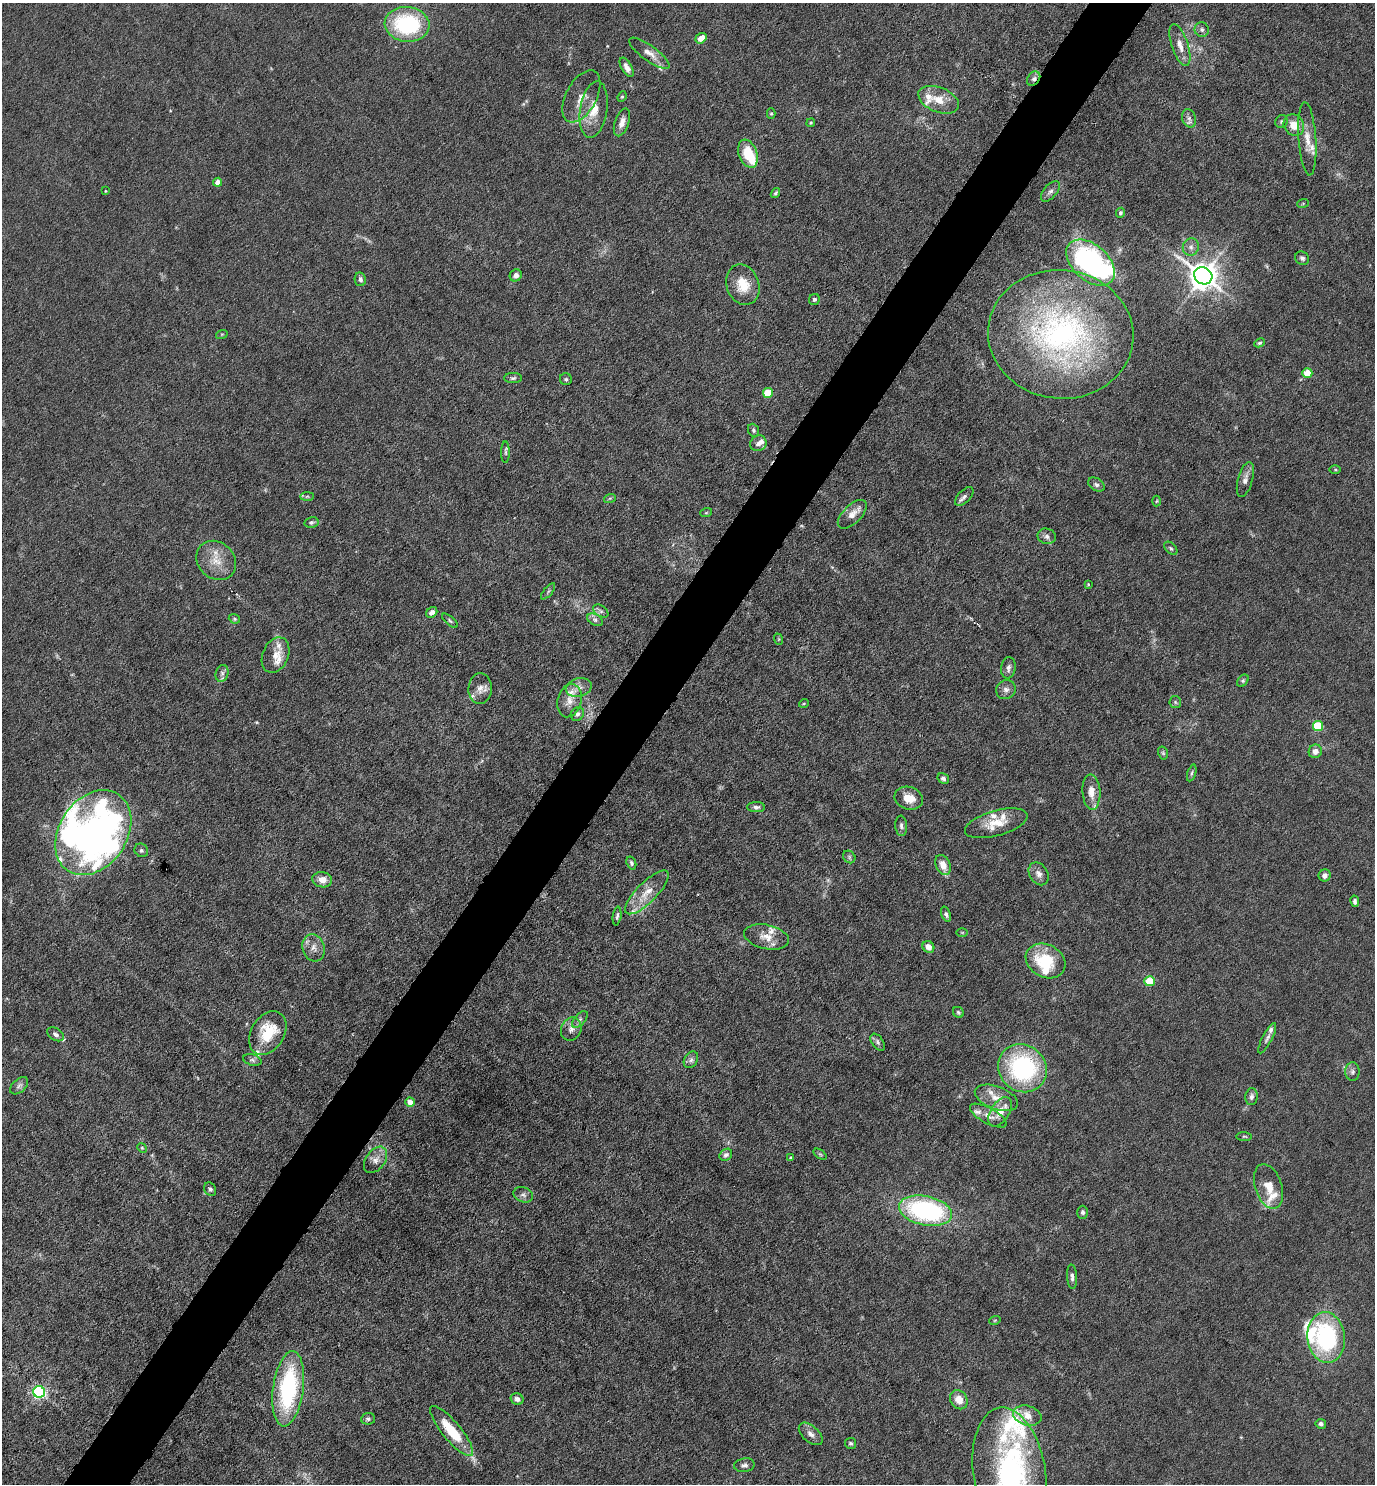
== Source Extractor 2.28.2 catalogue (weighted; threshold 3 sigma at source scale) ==
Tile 7 of 4 x 4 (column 3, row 2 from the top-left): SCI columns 2897-4269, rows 2965-4446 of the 5934 x 5928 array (HDU 1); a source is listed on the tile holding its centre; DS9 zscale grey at full resolution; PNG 1377 x 1486 px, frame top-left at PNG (2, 3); each listed source drawn as its Kron ellipse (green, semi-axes under 4 px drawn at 4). Shown black and unused: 5% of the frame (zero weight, under 4 of 8 exposures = <1% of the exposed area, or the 3 px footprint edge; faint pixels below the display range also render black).
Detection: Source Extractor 2.28.2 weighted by HDU 2 'WHT'; one run over the whole footprint, this tile lists its part. Background 0.0371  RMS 0.0027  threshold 0.011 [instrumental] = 3 sigma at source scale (4.09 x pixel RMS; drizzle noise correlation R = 1.36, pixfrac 0.8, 0.05/0.05 arcsec/px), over >= 5 px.
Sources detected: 175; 5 inside a brighter object's white glare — neither listed nor drawn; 24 inside a brighter listed object's ellipse — not listed separately; the other 146 listed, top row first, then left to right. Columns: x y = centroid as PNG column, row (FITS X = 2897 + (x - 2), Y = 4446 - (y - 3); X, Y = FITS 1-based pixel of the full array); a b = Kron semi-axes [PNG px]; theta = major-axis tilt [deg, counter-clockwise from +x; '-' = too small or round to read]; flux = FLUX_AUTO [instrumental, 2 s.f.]
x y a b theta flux
407 24 22 17 -5 25
1202 30 7 7 - 0.75
701 38 6 5 - 2.4
1180 45 22 8 -71 2.7
649 53 24 7 -36 2.3
627 67 11 5 -60 1.6
1034 79 8 6 53 0.94
581 96 28 15 62 3.8
622 97 5 4 - 0.32
939 100 21 12 -22 4.4
594 110 29 13 81 5.2
771 114 5 4 - 0.37
1189 118 9 6 -73 0.99
622 122 14 7 70 2
1281 122 6 6 - 0.52
811 123 4 3 - 0.26
1294 125 11 9 -55 3.7
1307 139 37 9 -86 3.8
748 154 14 9 -70 8
218 182 4 4 - 2.5
105 191 3 3 - 0.23
1050 191 12 6 49 1
775 193 5 3 - 0.35
1303 203 6 3 20 0.29
1121 213 5 4 - 0.49
1191 247 9 8 - 1.2
1302 258 7 6 - 0.71
1090 263 28 17 -42 53
516 275 6 5 - 1.1
1203 276 9 8 - 360
360 279 7 5 -79 0.8
743 285 21 16 -70 5.9
814 299 6 5 - 0.51
222 334 6 3 18 0.27
1061 334 73 64 -6 78
1259 343 5 4 - 0.4
1307 373 5 5 - 5.9
513 378 9 5 2 0.57
566 379 6 6 - 0.45
768 393 5 5 - 9.1
753 430 7 5 -68 0.49
758 443 8 7 - 1.1
505 452 11 4 90 0.54
1335 470 5 4 - 0.28
1245 479 18 7 75 1.6
1096 485 9 6 -31 0.74
307 496 7 4 1 0.43
964 497 11 6 46 0.88
610 498 6 4 18 0.35
1157 501 5 3 - 0.23
706 513 6 3 19 0.3
852 514 18 9 44 2.4
311 522 7 5 13 0.62
1047 536 9 7 -12 0.98
1171 548 8 5 -45 0.47
216 560 21 18 -44 4.9
1088 584 3 3 - 0.19
548 591 10 3 50 0.43
601 611 8 5 -36 0.7
432 612 6 5 - 1.2
234 619 6 4 -21 0.37
595 620 8 5 -30 0.81
450 621 9 4 -41 0.44
778 639 6 4 -71 0.28
276 655 18 13 67 2.9
1008 668 11 7 82 1.1
222 673 8 6 75 0.82
1243 681 7 5 49 0.44
579 687 13 9 14 1.7
480 689 15 11 86 2.1
1006 690 10 9 - 1.2
569 701 17 12 74 2.9
1175 702 6 5 - 0.43
804 703 5 3 - 0.22
577 714 7 6 - 0.81
1318 726 5 5 - 13
1315 751 7 6 - 1.6
1163 753 6 5 - 0.4
1192 773 9 4 72 0.49
943 778 6 5 - 0.69
1091 792 18 9 -87 2.9
909 798 14 11 -18 3.4
756 807 9 5 -1 0.71
996 823 32 12 16 5.3
901 826 10 6 -84 0.75
93 833 46 34 56 61
141 850 7 6 - 0.55
849 857 7 5 -48 0.49
631 863 7 4 -71 0.5
943 865 10 7 -65 3
1039 874 12 9 -57 1.6
1325 875 6 6 - 0.93
322 880 10 7 -9 2.4
647 892 29 10 45 4.6
1355 901 6 4 -80 0.59
946 914 8 4 -70 0.63
617 916 9 4 82 0.57
962 932 6 4 -1 0.31
766 937 23 12 -12 3.3
928 947 6 5 - 1.8
314 948 14 11 -72 2.1
1046 961 21 16 -29 12
1150 981 5 5 - 8.4
958 1012 6 5 - 0.42
580 1019 10 5 48 0.75
571 1029 12 10 65 1.6
268 1033 23 16 58 9.7
56 1034 9 6 -32 0.83
1267 1038 17 5 63 0.92
878 1042 9 5 -55 0.7
252 1060 9 5 -15 0.62
691 1060 9 6 57 0.87
1023 1068 25 23 -39 35
1352 1072 9 7 89 0.87
19 1086 11 6 44 0.84
1251 1097 8 6 83 0.91
996 1098 22 11 -20 4
410 1102 5 4 - 1.9
1000 1112 16 9 57 3.7
988 1116 20 8 -28 2.2
1244 1136 7 4 -5 0.32
142 1148 5 4 - 0.29
820 1154 7 4 -36 0.37
726 1155 7 5 39 0.75
790 1158 3 3 - 0.22
376 1160 15 9 53 1.9
1269 1186 23 13 -72 4
210 1189 7 5 -61 0.66
523 1195 10 7 -20 0.95
926 1211 27 14 -11 42
1083 1212 6 5 - 0.71
1072 1277 12 5 -86 0.89
995 1320 6 3 19 0.25
1326 1337 25 19 -84 29
288 1389 38 15 82 32
39 1392 6 6 - 49
517 1399 6 5 - 1
959 1400 10 8 -56 3.2
1027 1415 14 9 -15 3.9
368 1419 7 5 8 0.58
1321 1424 5 5 - 0.73
452 1431 31 9 -50 10
811 1434 14 8 -42 1.5
851 1443 5 5 - 0.43
744 1465 10 7 11 0.91
1010 1474 67 36 -81 68
Overlapping masked pixels (flux is a lower limit): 1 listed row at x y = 1034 79
Isophote crosses this tile's border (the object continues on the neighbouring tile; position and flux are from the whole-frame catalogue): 1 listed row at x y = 1010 1474